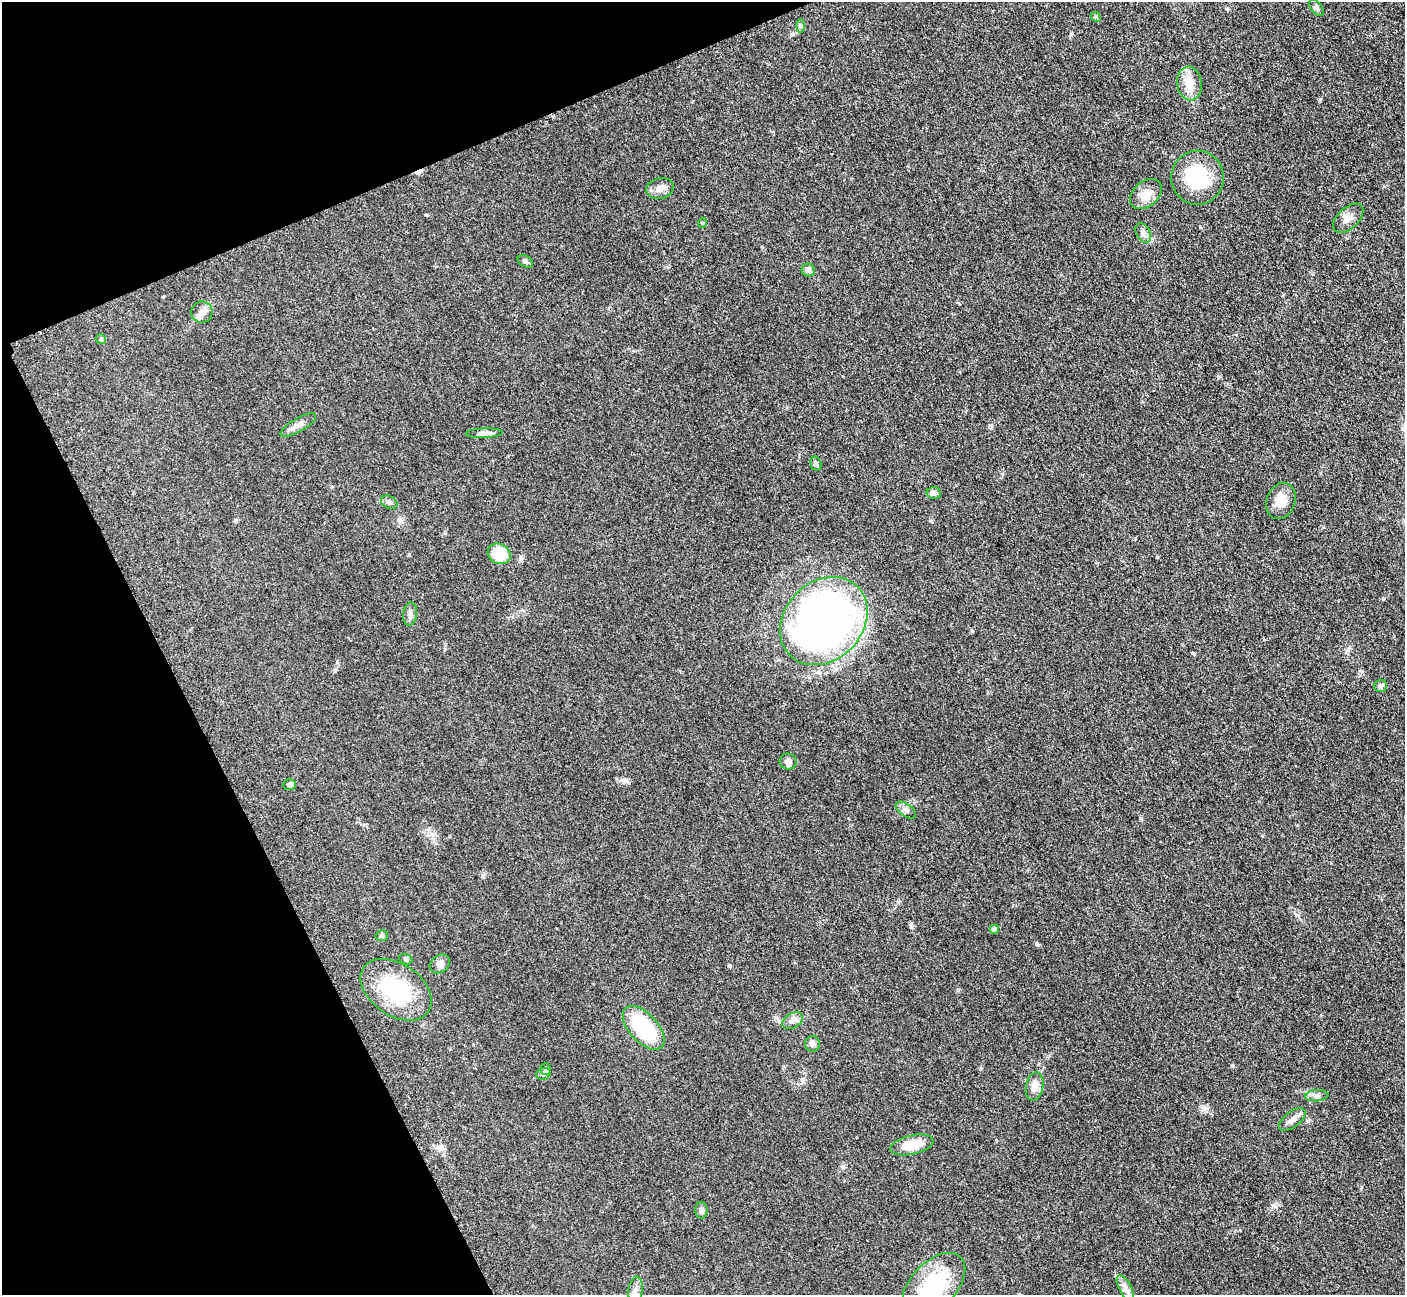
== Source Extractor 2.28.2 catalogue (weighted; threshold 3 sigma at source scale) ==
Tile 5 of 4 x 4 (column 1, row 2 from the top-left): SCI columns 20-1422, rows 2885-4177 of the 5698 x 5663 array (HDU 1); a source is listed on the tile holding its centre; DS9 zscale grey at full resolution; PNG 1407 x 1297 px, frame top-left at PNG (2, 2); each listed source drawn as its Kron ellipse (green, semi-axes under 4 px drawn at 4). Shown black and unused: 21% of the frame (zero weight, under 3 of 5 exposures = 4% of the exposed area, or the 3 px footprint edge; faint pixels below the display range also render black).
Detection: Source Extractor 2.28.2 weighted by HDU 2 'WHT'; one run over the whole footprint, this tile lists its part. Background 0.0525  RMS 0.0056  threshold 0.0251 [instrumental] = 3 sigma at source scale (4.5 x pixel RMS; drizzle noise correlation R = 1.50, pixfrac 1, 0.05/0.05 arcsec/px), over >= 5 px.
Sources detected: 46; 1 cosmic-ray / hot-pixel residue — neither listed nor drawn; the other 45 listed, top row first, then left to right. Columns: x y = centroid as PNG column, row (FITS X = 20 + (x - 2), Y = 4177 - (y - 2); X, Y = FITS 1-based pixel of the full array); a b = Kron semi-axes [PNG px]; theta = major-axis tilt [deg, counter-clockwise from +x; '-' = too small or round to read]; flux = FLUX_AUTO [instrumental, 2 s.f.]
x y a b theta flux
1316 8 9 5 -50 1.3
1096 17 5 4 - 0.73
801 26 6 4 90 1.1
1189 83 17 12 -82 7.5
1198 178 27 26 - 31
660 188 14 10 14 3.5
1146 194 18 12 41 6
1348 218 18 10 43 4.1
702 223 5 3 - 0.46
1143 233 10 7 -63 2.9
525 261 8 5 -31 1.3
808 270 6 6 - 2.1
202 312 10 10 - 3.3
101 339 5 5 - 0.67
298 425 20 6 30 3.4
484 433 18 4 2 2.5
816 464 7 5 -76 1.1
934 493 7 6 - 2.3
1281 501 19 14 69 7.3
389 502 9 6 -28 1.6
499 554 12 10 -29 15
410 614 12 7 83 2.3
824 621 48 39 46 310
1381 686 6 6 - 1.3
788 761 8 8 - 2.2
289 785 6 5 - 1.6
906 810 11 6 -36 2.1
994 929 4 4 - 1.7
382 936 6 5 - 1.3
406 959 7 5 -22 0.97
440 964 11 8 38 3.2
396 990 39 26 -35 38
793 1021 11 7 30 2.4
644 1028 26 14 -47 36
812 1044 8 7 - 2
546 1069 6 5 - 1.4
543 1074 7 5 15 1.3
1035 1086 14 8 79 5.3
1317 1096 11 5 5 2.1
1292 1119 15 7 37 3.3
912 1145 22 9 12 12
701 1210 8 6 -90 2.4
934 1285 39 22 46 38
1125 1288 14 6 -62 2.8
636 1290 13 7 80 3.1
Isophote crosses this tile's border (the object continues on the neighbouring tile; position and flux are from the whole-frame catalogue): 1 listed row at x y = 934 1285
Unlisted compact peaks at least as high as the median listed source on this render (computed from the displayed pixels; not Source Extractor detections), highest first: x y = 1037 944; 1071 34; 1193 653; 911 927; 1232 1066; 843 1166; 1297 915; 521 558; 482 876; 1348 650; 802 1080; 1141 818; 991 425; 623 780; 235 521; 163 297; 335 671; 898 901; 1204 1108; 1002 474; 958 303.